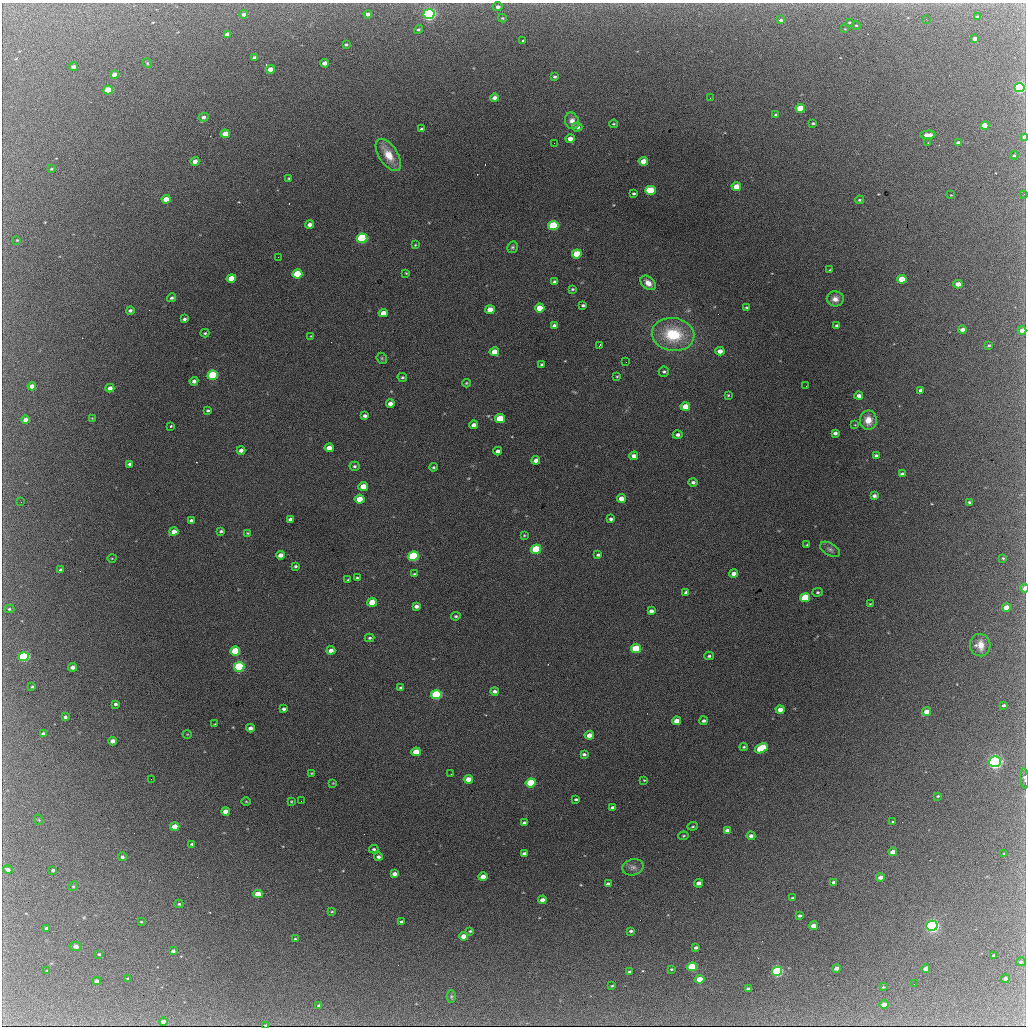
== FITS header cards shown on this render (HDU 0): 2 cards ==
NAXIS1  =                 1024 / length of data axis 1
NAXIS2  =                 1024 / length of data axis 2

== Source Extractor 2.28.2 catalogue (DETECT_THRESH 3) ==
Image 1024 x 1024 px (HDU 0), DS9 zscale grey, 1 PNG px = 1 image px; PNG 1028 x 1028 px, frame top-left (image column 1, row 1024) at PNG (2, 3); each listed source drawn as its Kron ellipse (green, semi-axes under 4 px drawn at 4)
Background 2030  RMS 33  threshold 98.6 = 3 sigma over >= 5 px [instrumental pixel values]
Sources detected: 283; all 283 listed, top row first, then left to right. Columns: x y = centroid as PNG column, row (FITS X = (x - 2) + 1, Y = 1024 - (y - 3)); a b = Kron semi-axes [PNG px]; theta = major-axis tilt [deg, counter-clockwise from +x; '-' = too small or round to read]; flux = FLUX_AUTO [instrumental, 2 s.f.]
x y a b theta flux
498 7 5 4 - 7500
244 14 4 3 - 14000
368 14 4 3 - 10000
429 14 5 5 - 590000
977 16 3 3 - 2500
502 18 4 3 - 2400
926 19 3 2 - 2400
781 20 4 4 - 4800
850 22 3 2 - 2200
856 25 4 3 - 2300
418 29 5 4 - 4400
845 29 2 2 - 1200
227 34 4 4 - 11000
975 39 4 3 - 11000
523 40 3 3 - 6300
346 45 3 3 - 3600
255 58 4 3 - 9200
147 63 5 4 - 2800
325 63 4 4 - 17000
73 67 4 3 - 9800
270 69 4 4 - 20000
114 74 4 4 - 17000
555 77 3 3 - 4100
1019 87 5 4 - 400000
108 90 4 4 - 91000
494 98 4 4 - 11000
710 98 2 2 - 5100
800 108 5 4 - 70000
776 114 4 3 - 3400
203 117 5 4 - 8400
572 121 8 7 - 15000
813 123 3 3 - 3000
614 124 4 3 - 2500
985 126 4 4 - 60000
577 127 5 4 - 12000
421 129 3 3 - 3000
225 134 5 4 - 40000
928 135 7 3 1 23000
1024 137 4 3 - 19000
570 139 4 4 - 16000
554 143 2 2 - 2200
928 143 2 2 - 1100
958 143 4 3 - 8100
388 155 18 9 -56 43000
1014 155 4 3 - 3000
195 161 4 4 - 19000
643 161 5 4 - 38000
51 169 4 3 - 2300
289 178 4 3 - 2400
736 186 5 4 - 44000
650 190 5 4 - 130000
634 193 3 3 - 3200
1024 194 3 2 - 2200
951 195 2 2 - 1300
166 199 4 4 - 26000
859 200 4 3 - 2900
310 225 4 4 - 13000
553 225 5 4 - 200000
362 238 5 4 - 370000
17 240 4 3 - 1800
415 245 4 3 - 1900
512 247 6 5 - 4400
577 254 5 4 - 72000
278 257 2 2 - 820
830 270 3 3 - 2200
406 273 4 3 - 1900
297 274 5 4 - 120000
231 278 5 4 - 40000
902 279 5 4 - 70000
555 282 4 4 - 8900
648 283 8 6 -41 18000
958 284 4 4 - 21000
572 289 3 3 - 2800
172 298 4 4 - 4300
835 299 8 7 - 14000
583 305 3 3 - 3800
746 307 3 2 - 2500
540 308 5 4 - 46000
130 310 4 3 - 5500
490 310 5 4 - 31000
383 313 5 4 - 29000
184 319 3 3 - 4600
837 325 3 3 - 3700
554 326 4 3 - 7200
963 330 4 3 - 15000
1022 330 4 4 - 15000
205 333 4 4 - 2700
673 334 21 16 -8 120000
311 336 3 2 - 1600
599 345 4 2 - 2400
989 346 3 3 - 3100
720 351 4 4 - 19000
494 352 5 4 - 27000
382 358 6 5 - 3400
626 362 2 2 - 1300
542 364 3 3 - 3100
664 372 5 5 - 4400
213 375 5 4 - 240000
617 376 3 2 - 2000
402 377 5 4 - 3900
194 381 4 4 - 8200
466 383 4 3 - 2300
32 386 4 4 - 19000
806 386 2 2 - 2100
110 388 4 4 - 15000
921 390 3 3 - 6900
728 395 3 3 - 2200
859 396 4 3 - 12000
390 403 4 4 - 11000
685 406 5 4 - 32000
208 410 3 3 - 3700
365 416 4 3 - 6800
92 418 3 3 - 1600
500 418 5 4 - 79000
25 420 4 4 - 16000
868 420 10 8 88 26000
474 425 4 4 - 10000
855 425 3 2 - 1400
171 426 3 3 - 3700
835 433 4 4 - 8000
678 435 5 4 - 7300
329 448 4 4 - 18000
241 450 4 4 - 9500
498 451 4 4 - 7400
634 456 4 4 - 12000
876 456 4 3 - 4400
536 460 4 4 - 12000
129 464 4 3 - 4100
354 466 5 4 - 4000
433 467 4 3 - 2800
902 474 4 3 - 6000
693 482 4 4 - 6000
363 486 5 4 - 29000
874 496 4 3 - 7400
360 499 5 4 - 38000
621 499 4 4 - 21000
21 502 2 2 - 3700
969 502 3 3 - 3500
290 519 4 3 - 7200
611 519 4 4 - 5000
191 521 4 3 - 8600
221 531 3 3 - 4100
174 532 4 4 - 19000
247 533 3 3 - 2000
524 535 4 3 - 2200
807 545 3 2 - 2300
536 549 5 4 - 170000
830 549 11 6 -29 7600
280 555 4 4 - 16000
598 555 4 3 - 4500
413 556 5 4 - 260000
112 558 4 3 - 1900
1003 558 3 3 - 2500
295 566 3 3 - 4100
61 570 3 3 - 4800
414 574 4 3 - 2700
734 574 4 4 - 14000
357 578 3 3 - 3200
348 580 3 3 - 2100
1024 588 4 3 - 14000
686 592 4 3 - 7100
818 592 5 4 - 3200
805 598 5 4 - 140000
372 602 5 4 - 60000
870 604 3 3 - 1900
416 606 4 4 - 7800
1006 607 4 4 - 27000
9 609 5 4 - 3400
651 611 4 4 - 9000
456 616 4 3 - 3200
370 638 5 4 - 3600
980 645 11 10 - 24000
636 649 5 4 - 120000
331 650 4 4 - 13000
235 651 5 4 - 120000
709 656 4 4 - 3700
24 657 5 4 - 330000
73 667 4 4 - 11000
239 667 5 4 - 320000
32 687 3 3 - 2500
401 688 4 3 - 6400
495 691 4 4 - 7500
436 695 5 4 - 250000
115 704 3 3 - 5400
1004 705 3 3 - 4500
284 709 4 3 - 5700
780 709 4 4 - 17000
927 712 4 4 - 21000
65 717 4 3 - 5100
676 721 4 4 - 22000
703 721 4 3 - 5300
215 724 3 3 - 1600
250 728 4 4 - 9900
43 734 4 3 - 7000
187 734 4 3 - 1500
589 735 5 4 - 26000
112 741 4 4 - 15000
744 747 4 3 - 3000
761 748 7 4 28 130000
416 752 5 4 - 41000
584 754 4 3 - 5200
995 762 6 5 - 740000
311 773 3 2 - 1700
451 774 2 2 - 1900
1024 778 10 4 -84 5000
151 779 2 2 - 4800
468 779 5 4 - 37000
644 780 4 3 - 1800
333 783 4 4 - 2100
531 783 5 4 - 150000
938 796 3 3 - 2700
576 799 3 3 - 3500
246 801 5 3 - 2100
291 801 3 3 - 1900
301 801 2 2 - 3000
613 807 3 3 - 5600
226 811 4 4 - 24000
39 820 5 3 - 1800
893 822 3 2 - 2300
524 823 4 3 - 4800
693 826 5 3 - 2600
175 827 5 4 - 42000
727 830 4 3 - 6800
684 836 5 4 - 2500
751 836 4 4 - 8600
192 844 3 3 - 2800
374 849 4 3 - 4000
893 852 4 4 - 20000
524 853 4 3 - 7800
1004 853 3 2 - 1500
122 857 4 4 - 5600
378 857 4 4 - 6500
633 867 11 8 14 9900
8 870 5 4 - 9300
53 870 4 3 - 5400
394 874 4 3 - 13000
483 877 4 4 - 23000
880 877 4 3 - 14000
834 882 3 3 - 5800
699 883 4 3 - 15000
608 884 4 3 - 9500
73 886 5 4 - 2800
258 894 4 4 - 47000
792 898 4 3 - 2400
542 900 4 4 - 15000
179 904 4 4 - 3300
332 912 4 2 - 2300
800 916 3 3 - 5000
141 922 3 2 - 2000
401 922 3 3 - 3900
813 926 4 4 - 23000
932 926 6 5 - 620000
47 928 3 3 - 6400
470 931 3 3 - 3100
631 931 3 3 - 4400
464 936 4 4 - 28000
295 939 3 3 - 2800
76 947 6 4 -12 6400
696 948 4 3 - 6600
173 951 4 3 - 5600
99 954 3 3 - 2700
994 955 3 2 - 2300
1021 962 5 4 - 6200
692 967 5 4 - 180000
836 968 4 3 - 14000
671 969 3 2 - 2200
926 969 4 3 - 18000
47 970 3 2 - 1600
777 971 5 4 - 390000
630 972 3 3 - 4800
128 978 3 2 - 1800
700 979 5 4 - 51000
1005 979 4 3 - 13000
97 981 4 3 - 11000
914 984 2 2 - 820
612 986 3 2 - 2300
883 987 3 3 - 1800
748 989 4 3 - 7200
451 997 6 4 90 3200
884 1004 4 4 - 24000
319 1006 4 3 - 6100
163 1022 4 3 - 13000
266 1025 3 3 - 3000
At the frame edge (FLAGS 8, measured only in part): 6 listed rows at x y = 1019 87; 1024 137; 1024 194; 1024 588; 1024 778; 266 1025